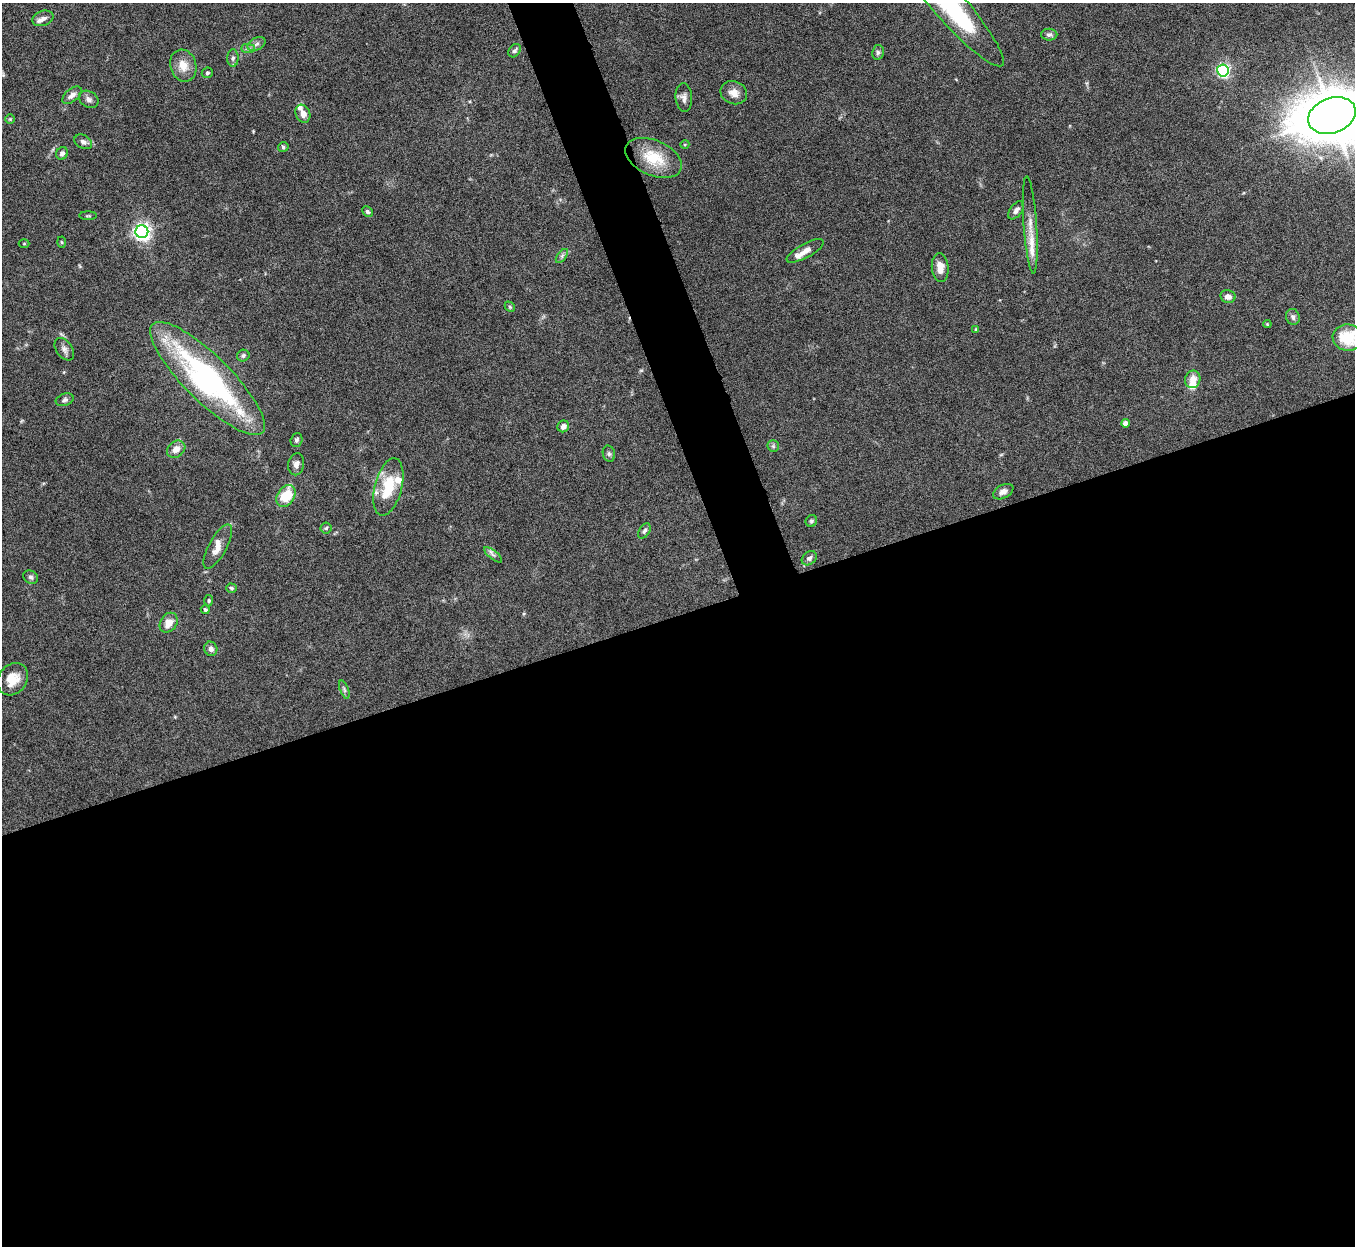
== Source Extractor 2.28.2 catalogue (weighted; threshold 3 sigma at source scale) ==
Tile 15 of 4 x 4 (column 3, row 4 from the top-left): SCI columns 2709-4061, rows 151-1394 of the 5422 x 5403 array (HDU 1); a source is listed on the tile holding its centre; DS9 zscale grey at full resolution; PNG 1357 x 1248 px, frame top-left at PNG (2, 3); each listed source drawn as its Kron ellipse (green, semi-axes under 4 px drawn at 4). Shown black and unused: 53% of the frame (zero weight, under 8 of 15 exposures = <1% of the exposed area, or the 3 px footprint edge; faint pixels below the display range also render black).
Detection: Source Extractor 2.28.2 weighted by HDU 2 'WHT'; one run over the whole footprint, this tile lists its part. Background 0.161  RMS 0.0048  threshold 0.0196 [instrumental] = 3 sigma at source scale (4.09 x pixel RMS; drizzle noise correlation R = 1.36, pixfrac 0.8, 0.05/0.05 arcsec/px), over >= 5 px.
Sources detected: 75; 7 inside a brighter listed object's ellipse — not listed separately; the other 68 listed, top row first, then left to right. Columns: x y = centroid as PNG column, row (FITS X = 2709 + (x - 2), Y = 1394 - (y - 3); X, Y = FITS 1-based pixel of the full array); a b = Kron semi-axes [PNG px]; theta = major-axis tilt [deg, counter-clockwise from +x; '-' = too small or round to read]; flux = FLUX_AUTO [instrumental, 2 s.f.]
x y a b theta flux
949 4 81 16 -49 67
43 18 11 7 19 2.1
1049 35 8 6 -1 1.2
257 44 10 6 28 1.6
248 48 7 4 0 1.1
515 51 7 5 51 1.2
878 52 7 6 - 1.2
233 58 8 5 89 1.3
183 66 16 13 -72 5.8
1223 70 6 6 - 90
207 73 6 5 - 0.96
734 93 14 11 -23 4
72 95 11 6 39 2.6
684 98 14 8 -85 2.3
89 99 10 8 -33 1.8
303 114 9 7 -67 3.2
1332 115 24 17 20 1700
10 119 5 5 - 0.5
83 142 9 6 -32 1.7
685 144 4 3 - 0.4
283 147 5 4 - 0.75
62 153 6 5 - 1.7
654 158 30 17 -24 15
1016 210 10 6 53 2
367 212 6 4 -46 0.82
88 216 9 3 0 0.63
1030 225 49 6 -86 6.5
142 232 6 6 - 180
61 242 5 3 - 0.46
24 244 5 3 - 0.42
805 251 21 7 28 3.7
562 256 8 4 53 1
940 268 14 8 -84 4.5
1228 297 8 6 -12 2.4
510 307 6 4 -46 0.64
1293 317 8 7 - 1.6
1267 324 4 4 - 0.44
976 329 4 4 - 0.62
1348 338 15 13 -6 16
64 349 12 8 -55 2
243 356 6 6 - 1
208 378 77 23 -45 100
1193 379 9 7 78 4.8
65 400 9 6 18 1.2
1125 423 4 4 - 3
563 426 6 5 - 2.2
296 440 7 5 73 1.1
773 446 6 5 - 0.78
176 449 10 7 39 3.5
609 454 8 6 -75 1.1
296 464 11 8 81 2.3
388 487 29 13 75 18
1003 492 11 6 27 2.5
286 496 12 8 57 15
811 521 6 5 - 0.81
326 528 5 5 - 0.78
644 531 8 5 57 1.2
218 547 25 9 61 4.8
493 555 11 4 -39 1.3
809 558 8 6 38 1.5
31 577 8 6 -35 1.1
231 588 5 4 - 0.87
209 601 6 4 88 0.61
205 610 4 4 - 0.86
169 623 11 8 55 5
211 649 7 6 - 1.9
13 679 17 14 52 7.5
344 690 9 4 -69 1
Isophote crosses this tile's border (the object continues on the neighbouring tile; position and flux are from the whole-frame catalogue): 3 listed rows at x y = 949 4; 1332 115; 1348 338